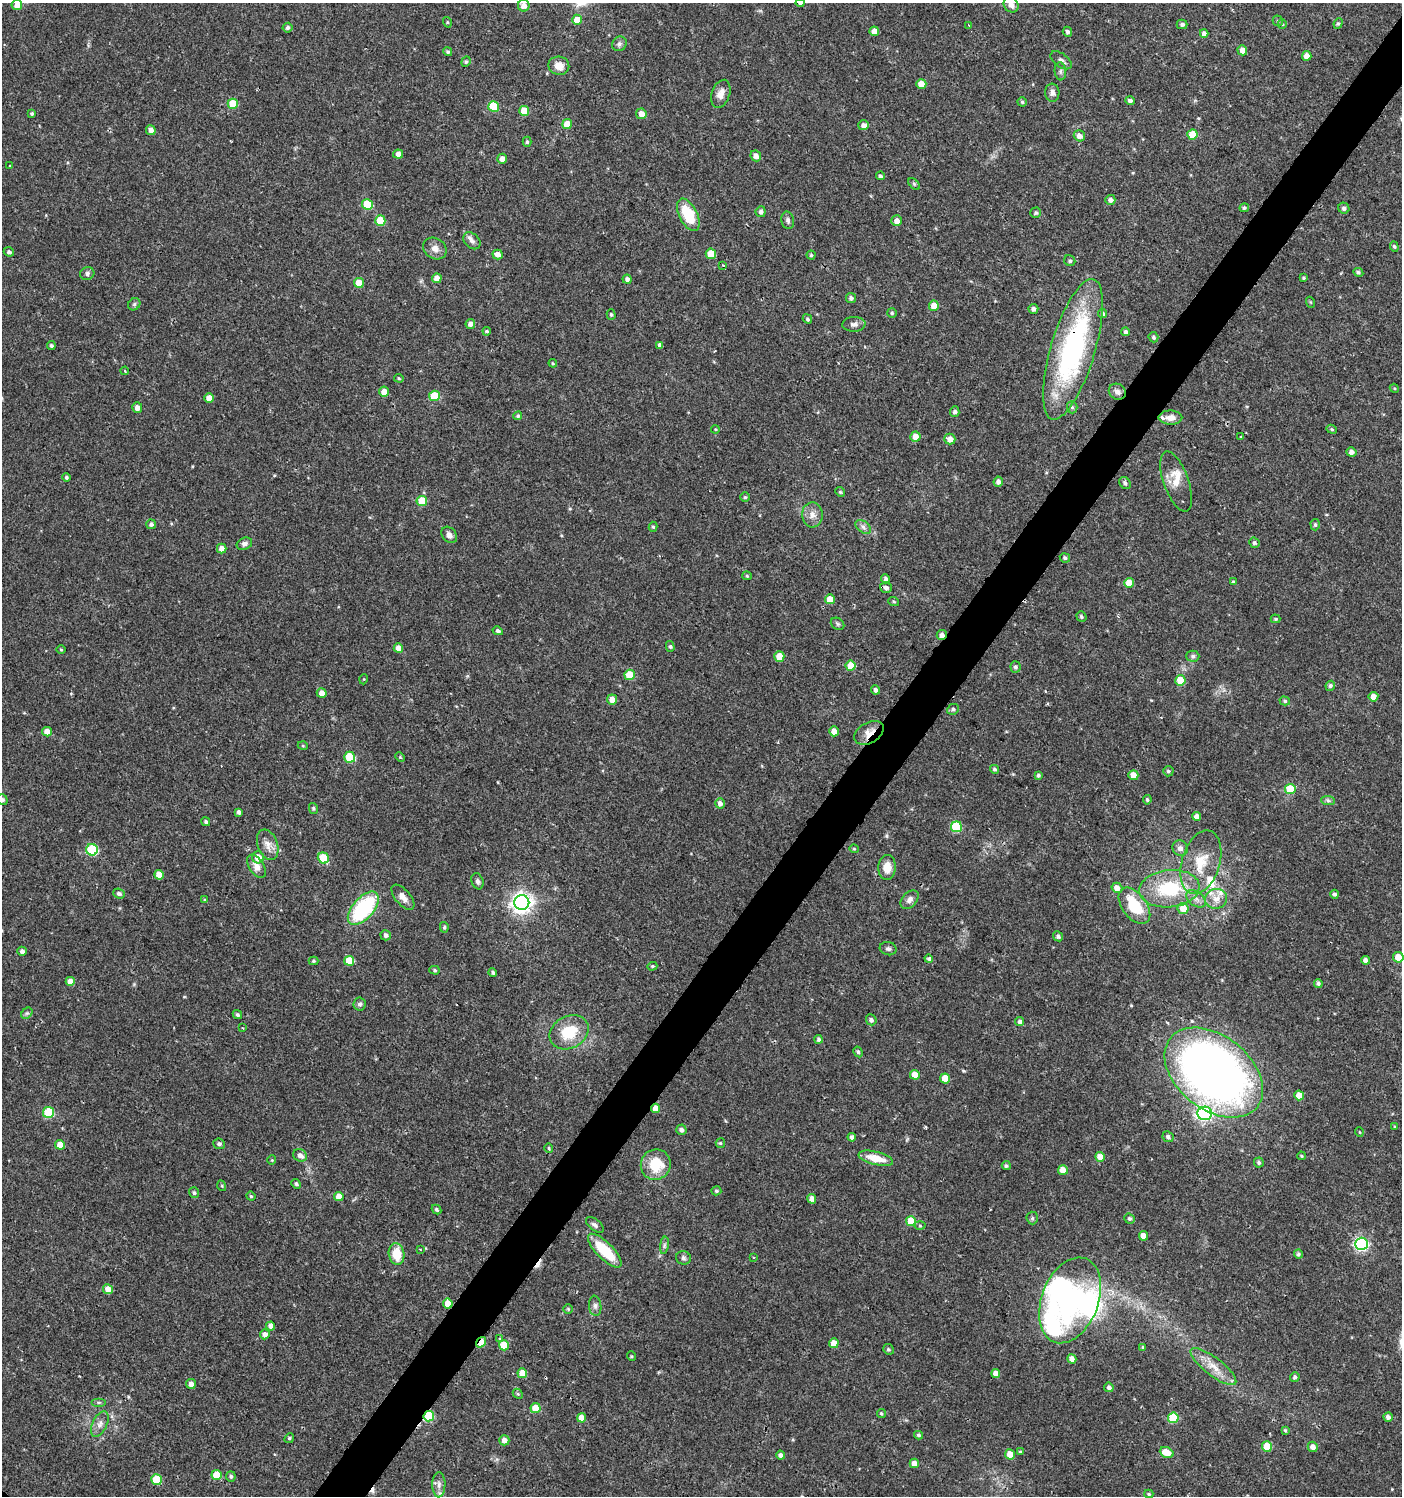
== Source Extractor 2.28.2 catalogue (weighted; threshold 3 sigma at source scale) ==
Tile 10 of 4 x 4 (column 2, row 3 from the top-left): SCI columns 1576-2975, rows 1501-2994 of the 6017 x 5984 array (HDU 1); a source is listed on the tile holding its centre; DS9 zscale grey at full resolution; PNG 1404 x 1498 px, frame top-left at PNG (2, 3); each listed source drawn as its Kron ellipse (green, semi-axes under 4 px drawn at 4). Shown black and unused: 4% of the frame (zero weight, under 2 of 3 exposures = <1% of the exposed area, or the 3 px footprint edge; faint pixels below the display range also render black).
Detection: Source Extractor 2.28.2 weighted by HDU 2 'WHT'; one run over the whole footprint, this tile lists its part. Background 0.0285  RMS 0.0035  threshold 0.0158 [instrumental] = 3 sigma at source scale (4.5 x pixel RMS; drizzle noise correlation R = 1.50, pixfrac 1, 0.0396/0.0396 arcsec/px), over >= 5 px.
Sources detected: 323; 2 inside a brighter object's white glare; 5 cosmic-ray / hot-pixel residue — neither listed nor drawn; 3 inside a brighter listed object's ellipse — not listed separately; the other 313 listed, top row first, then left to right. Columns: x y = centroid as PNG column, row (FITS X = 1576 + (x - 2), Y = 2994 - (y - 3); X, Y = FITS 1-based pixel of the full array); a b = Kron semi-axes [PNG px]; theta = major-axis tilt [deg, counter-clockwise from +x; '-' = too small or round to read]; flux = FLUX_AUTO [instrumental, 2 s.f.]
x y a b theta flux
800 3 4 4 - 6.2
17 5 5 5 - 2.4
1011 5 8 7 - 1.8
524 6 6 6 - 2.2
577 20 5 5 - 4.6
1278 21 5 5 - 0.52
447 22 5 3 - 0.37
1338 23 5 4 - 0.54
1182 24 5 5 - 0.99
1282 24 4 4 - 0.43
969 25 3 2 - 0.32
287 28 5 5 - 0.93
874 31 5 4 - 3.7
1067 32 5 4 - 0.83
1204 34 4 4 - 1.7
619 44 8 7 - 1
1242 50 5 4 - 2.8
448 52 5 4 - 0.56
1307 56 5 4 - 2.9
1061 60 12 6 -36 1.4
466 62 5 4 - 0.53
559 66 10 9 - 3.3
1060 71 9 5 -85 1.1
921 84 5 5 - 3.3
1052 93 9 7 -85 1.6
721 94 14 9 70 2.8
1130 101 4 4 - 1.1
1022 102 4 4 - 0.49
233 104 5 5 - 11
494 107 5 5 - 13
524 111 5 5 - 7.7
32 113 4 4 - 0.52
641 114 5 5 - 2.6
567 124 5 4 - 4.3
864 125 5 5 - 1.8
151 130 5 5 - 1.6
1192 135 5 5 - 8.4
1079 136 6 5 - 2.1
527 142 5 4 - 0.57
398 154 5 4 - 1.9
756 156 5 5 - 2
502 159 5 5 - 2.2
10 166 3 3 - 0.43
880 176 4 4 - 0.73
914 184 7 4 -45 0.53
1110 200 5 5 - 1.4
367 205 5 5 - 14
1244 208 5 4 - 0.56
1344 208 6 5 - 1
761 212 5 5 - 1.2
1036 213 5 5 - 0.68
688 215 17 9 -63 13
788 220 9 6 -78 0.98
380 221 5 5 - 9.7
897 221 5 5 - 2.3
472 241 10 7 -44 1.4
1394 247 5 4 - 0.47
435 249 12 10 -34 2.5
9 252 5 4 - 0.82
498 254 5 5 - 2.4
711 254 5 5 - 8.7
811 255 4 4 - 0.53
1070 261 6 5 - 0.68
723 265 4 3 - 0.41
1358 272 5 4 - 0.69
87 273 7 6 - 0.97
437 278 5 4 - 3.3
1303 278 3 3 - 0.45
627 279 4 4 - 1.2
359 283 5 5 - 5
851 298 5 5 - 0.91
1310 302 5 3 - 0.38
134 304 6 5 - 0.72
934 306 5 5 - 4.1
1033 309 5 5 - 1.2
892 313 5 5 - 0.5
611 314 5 4 - 0.5
1103 314 4 4 - 0.83
807 319 5 3 - 0.58
470 324 5 4 - 1.6
854 324 11 7 4 1.4
487 331 4 3 - 0.47
1125 332 4 4 - 0.8
1153 337 5 5 - 0.67
51 345 4 4 - 0.67
660 345 4 4 - 1.3
1073 349 73 22 73 68
553 363 4 3 - 0.36
125 371 4 3 - 0.27
399 378 5 4 - 0.42
1394 388 5 3 - 0.38
384 392 5 5 - 2.8
1117 392 9 7 -34 1.8
434 396 5 5 - 12
209 398 5 4 - 3.1
137 407 5 5 - 1.8
1072 407 6 5 - 0.69
955 412 5 4 - 1
518 416 4 4 - 0.52
1170 418 12 7 -1 2.5
715 429 4 3 - 0.34
1332 429 5 4 - 0.5
915 436 5 5 - 3.2
1241 436 3 2 - 0.56
950 439 5 5 - 2.5
1351 452 5 4 - 1.7
66 477 4 4 - 0.58
998 482 5 5 - 1.6
1176 482 31 12 -70 6
1125 483 7 5 -49 0.87
840 492 5 4 - 0.51
745 497 5 5 - 0.55
422 501 5 5 - 9.7
812 515 12 10 -87 2.6
151 524 5 5 - 0.92
1315 525 6 4 -88 0.63
653 527 5 4 - 0.51
863 527 9 5 -37 1.1
449 535 9 7 -50 1.7
1254 543 5 5 - 0.73
244 544 8 6 23 1.2
222 549 5 5 - 2.5
1065 558 5 4 - 0.7
747 576 5 4 - 0.48
885 579 5 4 - 0.78
1233 582 4 4 - 0.45
1129 583 5 5 - 5.8
886 587 6 5 - 1.1
830 599 5 5 - 4.8
894 602 5 3 - 0.4
1081 616 5 4 - 0.6
1276 619 5 4 - 0.49
838 624 7 5 -35 0.72
498 631 5 4 - 0.84
942 635 5 5 - 1.6
670 646 5 4 - 0.56
398 648 5 4 - 2.7
61 650 4 3 - 0.3
779 656 5 5 - 5
1193 656 6 5 - 0.75
851 666 5 5 - 8.4
1015 667 5 5 - 0.87
630 675 5 5 - 9.2
364 679 5 3 - 0.3
1180 680 5 5 - 5.6
1330 686 5 4 - 0.77
876 690 4 4 - 1.1
322 693 5 4 - 2.4
1373 697 5 5 - 2.8
612 699 5 5 - 2.8
1285 701 5 4 - 0.59
953 709 6 5 - 0.76
834 731 5 5 - 3
47 732 5 4 - 2.9
869 733 16 10 31 3.6
303 746 5 3 - 0.34
350 757 5 5 - 16
400 757 5 4 - 0.38
995 769 4 4 - 0.54
1168 771 5 5 - 0.61
1038 775 4 4 - 0.65
1133 775 5 5 - 2.9
1290 789 5 5 - 9.5
2 800 5 5 - 1.2
1147 800 4 4 - 0.57
1328 801 7 4 -2 0.74
720 803 5 5 - 1.7
313 808 5 4 - 0.51
239 812 4 4 - 1.2
1197 816 4 4 - 2.1
206 822 5 4 - 0.66
956 827 5 5 - 19
268 845 16 10 -69 3
1180 848 8 7 - 1.6
854 849 4 4 - 0.37
92 850 6 5 - 27
258 857 6 6 - 3.8
323 858 6 5 - 13
1201 862 33 19 73 11
256 866 13 7 -56 2.6
887 867 12 9 87 4.4
159 875 5 5 - 4.4
477 881 8 5 -72 0.97
1117 888 5 5 - 2.4
1169 889 30 18 6 22
119 893 6 5 - 1
1335 894 4 4 - 0.86
403 897 15 7 -50 2.6
1196 899 11 7 -37 1.9
1216 899 11 10 - 3.6
205 900 4 3 - 0.42
910 900 11 7 47 1.8
522 902 7 7 - 200
1134 906 21 12 -53 15
363 908 20 10 48 33
1183 908 5 5 - 5.1
444 927 5 4 - 0.57
386 935 5 5 - 1.1
1058 936 5 4 - 0.99
888 949 8 6 -13 1
22 951 5 4 - 1.4
1398 957 5 5 - 5.1
929 959 4 4 - 0.72
1366 960 4 4 - 1.5
313 961 5 4 - 0.45
349 961 5 5 - 7.7
652 966 5 4 - 0.49
434 970 5 4 - 0.56
493 972 4 4 - 0.7
70 981 4 4 - 3.2
1318 983 4 4 - 0.76
360 1004 6 6 - 1.1
27 1013 6 5 - 0.64
237 1015 5 4 - 0.68
871 1020 5 5 - 1
1020 1021 4 4 - 0.83
242 1028 3 3 - 0.32
569 1032 20 16 29 11
819 1039 4 4 - 0.8
858 1052 5 4 - 0.78
1214 1073 55 37 -38 310
915 1075 5 5 - 3.7
945 1078 5 5 - 6.1
1299 1095 5 5 - 4.5
656 1108 4 4 - 3
49 1112 5 5 - 20
1205 1113 7 7 - 57
1395 1127 4 4 - 0.32
681 1130 5 5 - 1.2
1359 1132 5 3 - 0.27
852 1137 4 4 - 1
1168 1137 6 5 - 0.89
720 1143 5 4 - 0.39
219 1144 6 5 - 0.87
60 1145 5 4 - 3.9
549 1148 4 4 - 0.45
300 1155 7 6 - 1.7
1301 1156 4 3 - 0.36
1100 1157 5 5 - 2.7
876 1158 18 6 -14 6.5
272 1160 4 4 - 0.37
1259 1162 5 5 - 0.73
656 1165 15 15 - 10
1006 1166 4 4 - 0.66
1063 1170 5 5 - 3.6
296 1184 5 4 - 0.79
222 1186 5 3 - 0.34
716 1191 5 4 - 0.61
194 1193 5 5 - 0.69
251 1196 5 4 - 0.47
339 1196 5 4 - 3.1
812 1199 5 4 - 2
436 1209 5 4 - 0.59
1032 1218 6 6 - 0.61
1129 1219 5 5 - 0.72
911 1221 5 5 - 7.9
595 1225 10 5 -38 1.1
920 1226 5 3 - 0.42
1143 1236 5 4 - 3
1361 1244 6 6 - 63
664 1245 8 4 82 0.75
420 1250 3 2 - 0.33
605 1251 22 8 -45 14
397 1254 11 7 -80 7.8
1298 1254 4 4 - 0.66
683 1258 7 6 - 0.89
754 1258 3 3 - 0.58
108 1289 5 5 - 4
1070 1300 45 28 69 50
448 1304 5 5 - 5.4
595 1306 10 6 -83 1.2
568 1309 5 5 - 0.45
271 1326 4 4 - 1.7
265 1334 5 5 - 1.6
500 1339 4 3 - 0.4
481 1342 6 4 53 6.8
834 1343 5 4 - 4.1
504 1345 5 5 - 8.7
1143 1347 4 3 - 0.36
888 1349 5 5 - 0.67
631 1356 5 3 - 0.34
1072 1359 5 4 - 2
1213 1367 28 9 -38 5.5
522 1373 5 5 - 4.5
996 1373 4 4 - 2.6
1295 1377 5 5 - 0.85
191 1384 5 5 - 2
1109 1387 5 4 - 1.1
518 1394 6 4 -44 0.48
98 1402 7 4 0 0.59
536 1408 5 5 - 5.5
881 1413 4 4 - 0.51
429 1416 5 5 - 14
1388 1417 4 4 - 1.2
582 1418 4 4 - 3.5
1173 1418 5 5 - 17
100 1424 14 7 64 2.2
1285 1430 4 3 - 0.41
918 1435 4 4 - 0.62
289 1438 5 4 - 0.52
504 1440 5 5 - 1.9
1267 1447 5 5 - 8.6
1313 1447 5 5 - 2
1020 1452 4 4 - 0.47
1167 1452 7 5 -23 5.5
1010 1454 5 5 - 3.8
780 1455 5 4 - 1.1
914 1463 5 4 - 2.6
216 1475 5 5 - 7.8
231 1476 5 5 - 0.77
156 1480 5 5 - 12
439 1485 12 6 89 1.8
1149 1494 4 3 - 0.47
Overlapping masked pixels (flux is a lower limit): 7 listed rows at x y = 1073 349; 942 635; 869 733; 656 1108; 448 1304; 481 1342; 429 1416
Isophote crosses this tile's border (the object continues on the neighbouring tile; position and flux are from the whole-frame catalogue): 5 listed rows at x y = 800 3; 17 5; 1011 5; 2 800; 1398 957